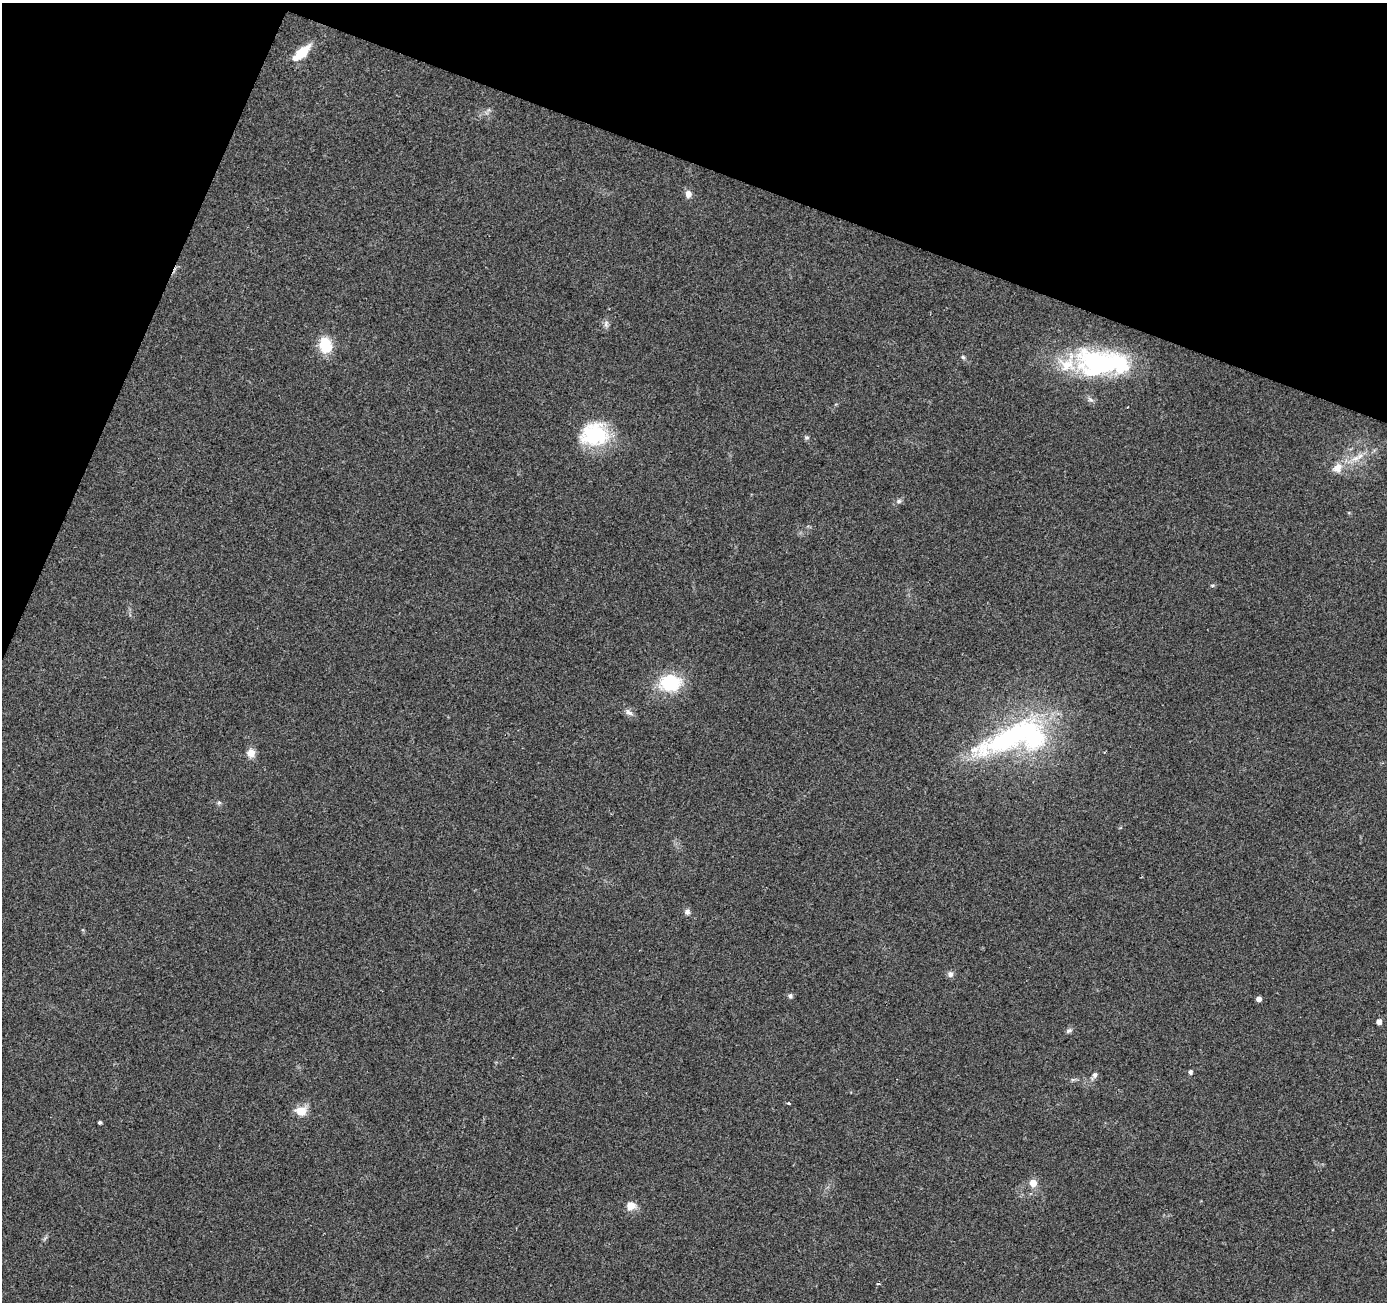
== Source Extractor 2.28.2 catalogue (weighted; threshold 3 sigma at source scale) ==
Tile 2 of 4 x 4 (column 2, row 1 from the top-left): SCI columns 1392-2776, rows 4173-5472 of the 5547 x 5680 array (HDU 1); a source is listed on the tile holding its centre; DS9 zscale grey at full resolution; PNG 1389 x 1304 px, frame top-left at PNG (2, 3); no overlay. Shown black and unused: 18% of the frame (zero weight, under 2 of 3 exposures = <1% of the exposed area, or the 3 px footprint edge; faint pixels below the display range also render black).
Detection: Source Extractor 2.28.2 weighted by HDU 2 'WHT'; one run over the whole footprint, this tile lists its part. Background 0.0544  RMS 0.0058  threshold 0.0262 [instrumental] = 3 sigma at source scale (4.5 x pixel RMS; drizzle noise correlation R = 1.50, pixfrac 1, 0.0396/0.0396 arcsec/px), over >= 5 px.
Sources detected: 32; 3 inside a brighter listed object's ellipse — not listed separately; the other 29 listed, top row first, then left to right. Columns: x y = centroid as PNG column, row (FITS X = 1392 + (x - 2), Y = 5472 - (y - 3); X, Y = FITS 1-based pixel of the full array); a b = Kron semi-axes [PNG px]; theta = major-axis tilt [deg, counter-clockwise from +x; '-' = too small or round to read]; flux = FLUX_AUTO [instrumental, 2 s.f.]
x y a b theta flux
301 53 21 8 40 16
688 194 8 7 - 3.6
606 324 11 6 86 2.1
325 345 15 11 -81 19
963 357 6 4 -45 0.88
1097 364 54 36 -7 83
594 434 34 28 8 38
807 438 6 6 - 1.2
1356 458 14 8 25 5.6
1337 468 13 11 49 5.9
899 501 7 6 - 1.4
670 683 28 21 6 27
629 712 11 7 -38 2.6
1010 738 91 25 26 110
251 753 7 6 - 7.7
219 802 6 4 0 0.95
687 912 7 6 - 2.3
950 974 8 7 - 2.2
790 996 6 6 - 1.4
1259 999 4 4 - 3.5
1379 1022 4 4 - 4.1
1069 1030 8 6 31 1.5
1190 1072 5 4 - 1.8
1094 1075 9 5 60 2.2
788 1103 3 3 - 1.1
301 1111 12 10 -4 8.4
100 1122 3 3 - 1.2
1033 1183 5 5 - 9.7
631 1206 12 11 - 5.3